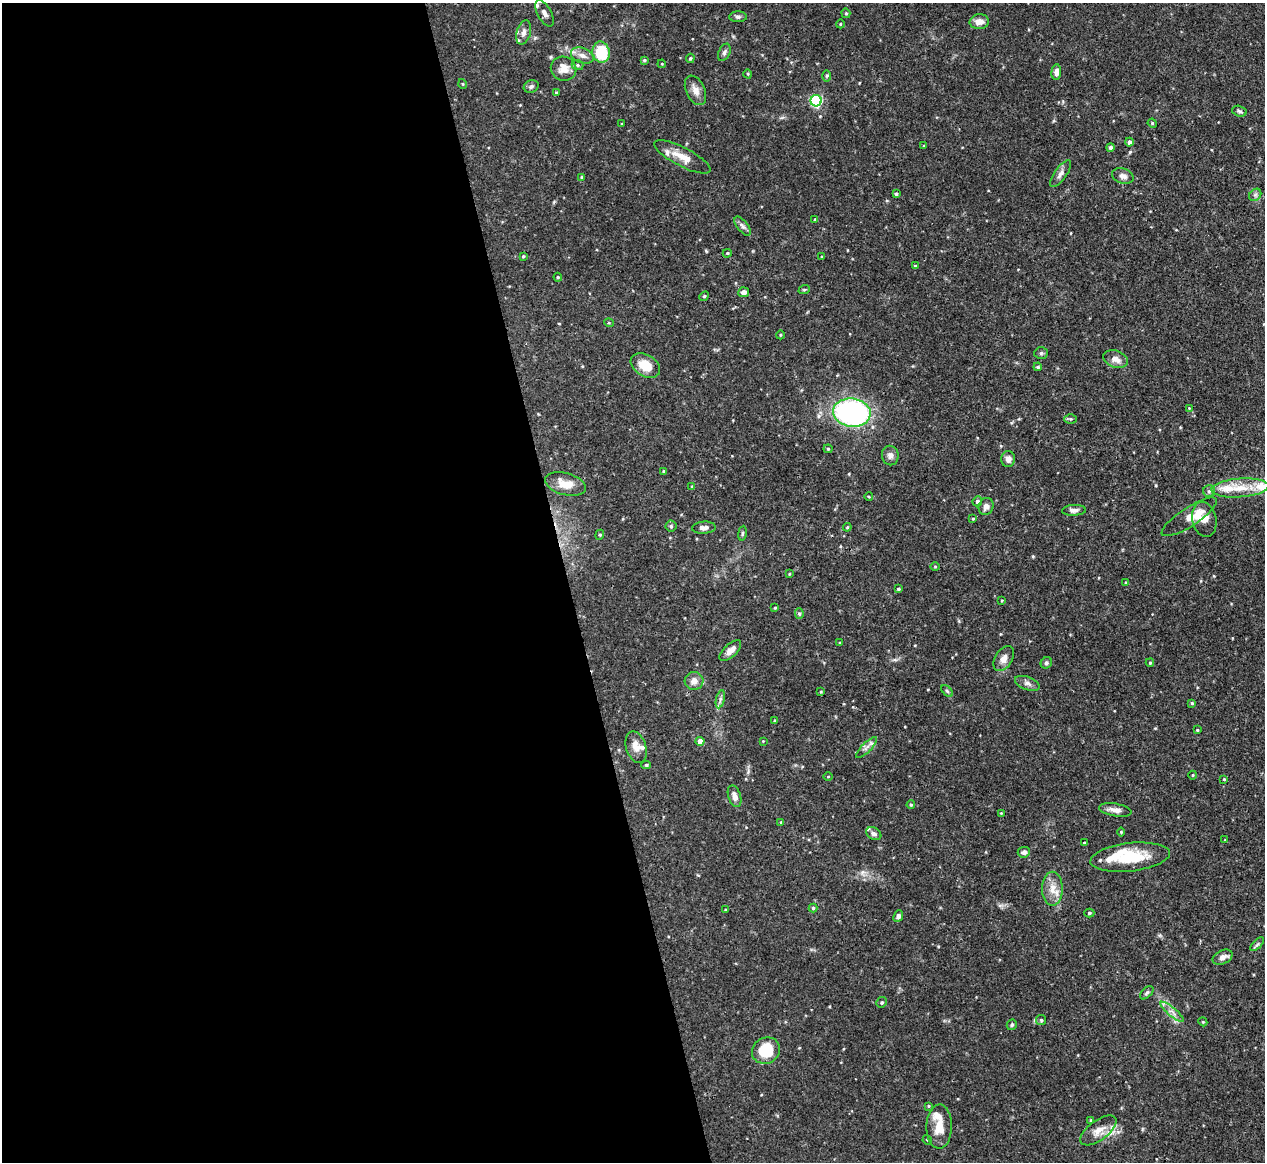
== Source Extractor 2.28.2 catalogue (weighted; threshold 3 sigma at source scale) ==
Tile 9 of 4 x 4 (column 1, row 3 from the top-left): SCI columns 9-1271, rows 1306-2465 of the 5067 x 5049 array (HDU 1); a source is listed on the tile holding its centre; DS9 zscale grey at full resolution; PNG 1267 x 1164 px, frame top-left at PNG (2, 3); each listed source drawn as its Kron ellipse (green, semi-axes under 4 px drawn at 4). Shown black and unused: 45% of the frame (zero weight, under 3 of 4 exposures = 1% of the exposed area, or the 3 px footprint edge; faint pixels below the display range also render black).
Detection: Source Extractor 2.28.2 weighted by HDU 2 'WHT'; one run over the whole footprint, this tile lists its part. Background 0.0736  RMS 0.0041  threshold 0.0184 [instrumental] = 3 sigma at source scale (4.5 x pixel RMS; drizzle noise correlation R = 1.50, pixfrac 1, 0.05/0.05 arcsec/px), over >= 5 px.
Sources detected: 142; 11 inside a brighter listed object's ellipse — not listed separately; the other 131 listed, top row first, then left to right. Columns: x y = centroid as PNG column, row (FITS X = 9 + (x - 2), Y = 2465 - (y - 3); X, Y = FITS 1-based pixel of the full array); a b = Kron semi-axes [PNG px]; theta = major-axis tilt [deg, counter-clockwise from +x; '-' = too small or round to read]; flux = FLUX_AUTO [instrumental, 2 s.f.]
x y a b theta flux
544 13 14 7 -62 1.9
846 13 5 4 - 0.51
738 17 9 5 -1 1
979 22 10 7 5 3.1
840 24 4 3 - 0.31
524 32 12 7 75 2
601 52 11 8 -76 17
724 52 9 5 65 1.1
582 56 12 7 -21 2.4
690 58 5 3 - 0.49
644 60 4 3 - 0.48
662 64 4 3 - 0.35
578 65 6 5 - 0.75
564 69 13 12 - 4.4
1056 72 8 5 86 2.2
748 74 5 3 - 0.36
827 76 6 4 89 0.55
463 84 5 3 - 0.38
531 86 7 6 - 1.1
695 90 16 9 -65 3.2
556 93 3 3 - 0.57
816 101 5 5 - 53
1239 111 7 5 -17 0.82
1152 123 5 4 - 0.42
622 124 4 2 - 0.3
1129 142 4 4 - 1.1
923 146 4 3 - 0.34
1110 147 4 4 - 1.1
682 157 31 9 -27 6.5
1061 174 16 6 55 1.9
1123 176 11 7 -18 1.9
582 177 4 3 - 0.48
896 194 4 4 - 0.63
1255 195 7 5 45 0.92
815 219 3 2 - 0.5
743 226 11 5 -51 1.4
727 253 5 4 - 0.51
523 256 3 3 - 0.45
822 257 3 3 - 0.54
915 266 3 3 - 0.44
558 277 4 4 - 0.46
804 290 6 3 19 0.43
744 292 5 5 - 2.2
704 296 5 4 - 0.46
609 323 5 3 - 0.38
780 335 4 3 - 0.35
1041 353 7 5 3 0.81
1115 359 12 8 -20 3
645 365 16 10 -30 7.3
1038 367 4 3 - 0.65
1189 408 4 3 - 0.3
852 413 19 14 -8 93
1071 419 6 5 - 0.62
828 449 4 4 - 0.45
890 455 10 8 -81 1.9
1008 459 8 7 - 1.9
663 471 4 3 - 0.34
565 484 21 11 -15 6.1
692 487 4 3 - 0.42
1240 488 29 9 4 8.7
1209 491 6 6 - 0.87
869 497 4 3 - 0.36
977 501 5 5 - 1
986 506 9 7 67 2.2
1074 510 12 5 3 1.7
1189 517 32 9 33 4.6
973 519 4 3 - 0.4
1204 519 17 12 -76 4.8
671 526 5 5 - 0.69
847 527 4 3 - 0.43
704 528 12 6 3 1.9
742 533 7 3 82 0.61
600 535 5 4 - 0.5
935 566 4 3 - 0.35
789 574 4 2 - 0.32
1126 582 4 3 - 0.44
898 589 4 4 - 0.51
1002 600 4 2 - 0.36
775 608 3 2 - 0.37
799 614 5 4 - 0.6
840 643 3 3 - 0.39
730 651 13 6 43 3.1
1004 658 14 8 59 2.8
1046 663 6 5 - 0.83
1150 663 4 3 - 0.46
694 681 9 9 - 2.9
1027 683 13 6 -20 1.6
947 691 7 4 -45 0.63
821 692 3 3 - 0.34
720 699 9 4 77 1.1
1192 703 3 3 - 0.49
774 721 4 2 - 0.31
1197 730 3 3 - 0.35
700 741 4 4 - 3.1
763 741 3 3 - 0.3
636 747 16 10 -72 3.7
866 748 14 4 45 1.7
646 765 5 4 - 0.59
1193 775 4 3 - 0.29
828 777 5 3 - 0.34
1224 779 4 4 - 0.47
735 796 11 6 -73 2.6
911 805 4 3 - 0.5
1115 810 16 6 -10 2.5
1001 813 3 3 - 0.32
781 822 4 4 - 0.42
1121 832 4 4 - 0.46
874 834 8 6 -32 1.2
1225 840 3 3 - 0.29
1084 843 3 3 - 0.3
1024 852 6 5 - 1.7
1130 857 40 14 6 17
1052 889 17 10 90 4.7
813 908 4 4 - 0.59
725 910 4 3 - 0.32
1089 913 5 4 - 0.67
898 916 6 4 65 1.4
1257 944 9 3 45 0.78
1222 957 10 6 26 2.3
1147 993 8 5 45 0.79
882 1002 5 5 - 0.74
1172 1012 15 4 -40 2.1
1041 1020 5 5 - 0.7
1203 1022 4 3 - 0.38
1012 1025 5 5 - 0.7
766 1051 14 13 - 14
929 1106 4 3 - 0.39
1091 1120 4 3 - 0.41
939 1127 22 13 89 6.8
1098 1130 21 10 36 4.5
927 1140 5 4 - 0.42
Overlapping masked pixels (flux is a lower limit): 1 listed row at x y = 1130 857